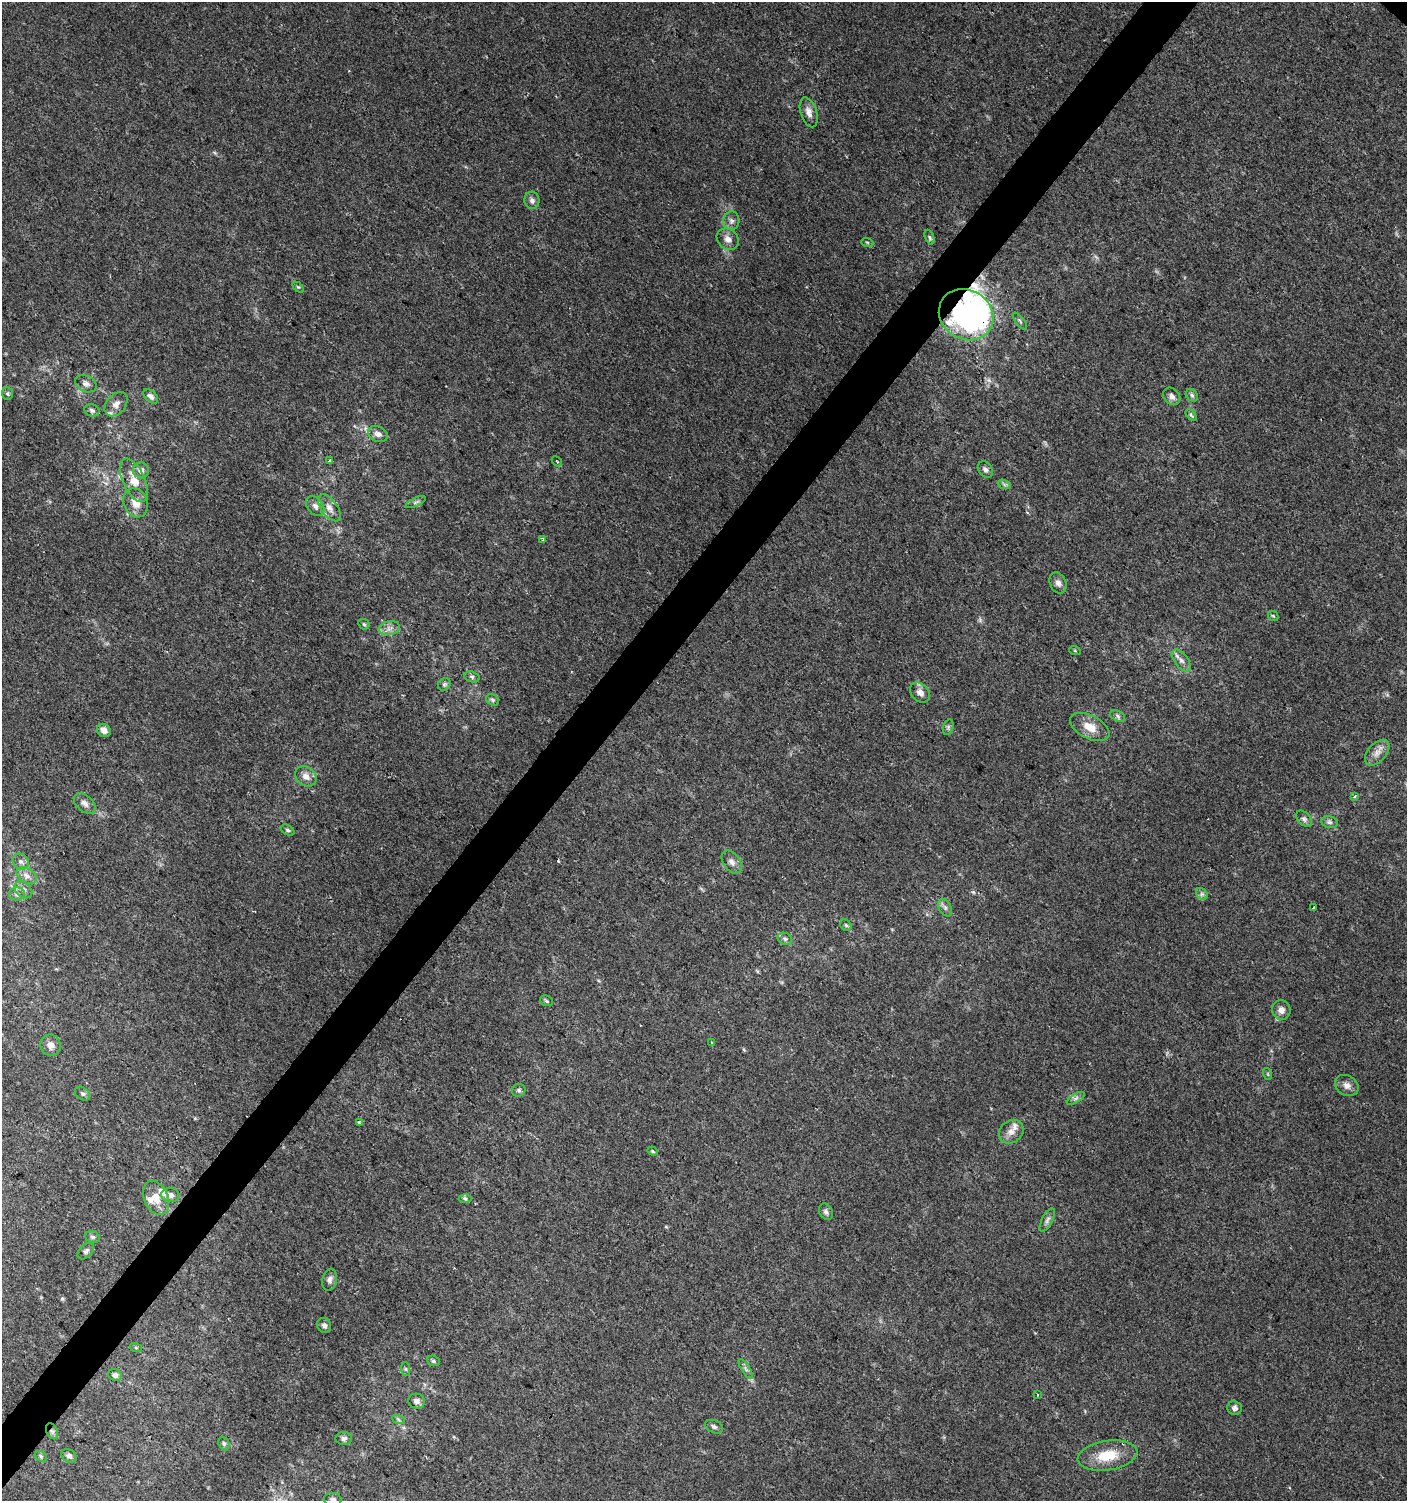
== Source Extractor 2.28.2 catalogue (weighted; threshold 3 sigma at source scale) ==
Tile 7 of 4 x 4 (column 3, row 2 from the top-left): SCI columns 3050-4454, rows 3005-4503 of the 6028 x 6010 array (HDU 1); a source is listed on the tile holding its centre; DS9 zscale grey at full resolution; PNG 1409 x 1503 px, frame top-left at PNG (2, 2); each listed source drawn as its Kron ellipse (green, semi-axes under 4 px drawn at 4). Shown black and unused: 4% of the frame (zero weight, under 2 of 3 exposures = <1% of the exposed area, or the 3 px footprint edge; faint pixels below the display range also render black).
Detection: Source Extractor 2.28.2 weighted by HDU 2 'WHT'; one run over the whole footprint, this tile lists its part. Background 0.0255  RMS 0.0047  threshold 0.0212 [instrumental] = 3 sigma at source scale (4.5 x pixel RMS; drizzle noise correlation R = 1.50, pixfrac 1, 0.0396/0.0396 arcsec/px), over >= 5 px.
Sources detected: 104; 1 inside a brighter object's white glare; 2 cosmic-ray / hot-pixel residue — neither listed nor drawn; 3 inside a brighter listed object's ellipse — not listed separately; the other 98 listed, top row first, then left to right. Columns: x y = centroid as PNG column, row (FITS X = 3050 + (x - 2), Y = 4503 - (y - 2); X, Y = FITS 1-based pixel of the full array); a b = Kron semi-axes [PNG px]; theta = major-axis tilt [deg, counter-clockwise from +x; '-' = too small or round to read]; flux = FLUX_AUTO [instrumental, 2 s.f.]
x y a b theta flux
809 112 15 8 -72 3.1
532 200 8 7 - 1.7
731 221 9 8 - 1.9
929 237 8 4 -68 1.1
728 239 12 10 -39 3.1
867 242 6 4 -19 0.56
298 287 6 4 -43 0.58
966 315 28 24 -32 97
1020 321 10 4 -51 0.98
86 384 11 8 -25 2.2
7 394 6 5 - 0.77
1192 395 7 5 -46 1.1
151 396 9 5 -43 1.8
1172 396 9 7 -46 2
116 404 14 9 50 3.5
92 410 7 6 - 1.2
1191 415 6 4 -46 0.68
378 434 10 7 -27 2.5
329 461 3 3 - 0.67
557 461 6 2 -45 0.41
141 470 8 7 - 2.9
985 470 9 6 -53 1.4
134 480 23 11 -66 7.3
1004 484 7 4 -19 0.96
416 502 11 4 24 1.1
136 503 15 12 -65 5.4
315 506 11 7 -52 2.3
329 508 16 8 -54 3.6
542 539 4 3 - 1.4
1058 583 11 8 -64 2.1
1273 616 6 4 -43 0.58
364 624 6 5 - 0.67
389 628 11 6 11 2.4
1075 651 6 3 -19 0.47
1181 660 13 6 -52 2.4
472 677 8 5 -18 1
444 684 7 5 43 0.87
920 692 11 8 -45 3
493 700 7 5 -37 0.92
1118 716 8 5 -29 1.1
948 727 8 5 75 1
1090 727 21 11 -27 6.7
104 730 7 6 - 2.9
1377 753 15 9 48 3.5
306 776 11 9 -36 3.5
1355 796 3 3 - 1.6
85 803 13 8 -41 2.4
1304 819 9 6 -49 1.4
1329 822 8 6 -16 1.4
288 830 7 5 -28 0.96
21 862 8 7 - 1.7
732 862 13 8 -54 2.3
27 876 11 7 -32 2.8
23 890 10 7 -43 2.3
17 894 8 6 2 1.5
1202 894 6 5 - 1.1
945 907 9 6 -63 1.5
1313 908 4 3 - 4
846 925 6 5 - 0.75
785 939 7 6 - 1.2
546 1001 6 5 - 0.88
1281 1010 10 9 - 2.9
711 1043 4 2 - 0.64
51 1045 11 10 - 3.1
1268 1074 6 3 -72 0.48
1347 1085 12 10 -32 3
519 1090 7 6 - 1.1
83 1094 8 6 -37 1.2
1076 1098 10 4 30 1.3
359 1122 4 3 - 1.5
1011 1132 13 11 39 3.9
653 1151 5 4 - 0.61
170 1195 9 7 -2 2.5
156 1198 18 12 -66 6.7
465 1198 6 4 -1 0.9
826 1212 9 6 -58 1.4
1047 1220 13 5 63 1.7
92 1237 7 5 -19 1
86 1251 10 6 46 1.3
330 1280 11 7 79 1.9
324 1325 7 6 - 1.7
136 1348 6 4 -19 0.56
433 1361 6 5 - 0.8
405 1369 7 4 -89 0.78
746 1369 11 4 -58 1.3
115 1375 7 5 -24 1.8
1037 1395 3 3 - 1.9
417 1401 8 7 - 2.2
1235 1408 7 6 - 1.7
398 1419 6 4 -20 0.79
714 1427 9 6 -26 1.3
52 1431 8 5 -64 1.4
344 1438 8 6 0 1.4
224 1443 7 5 -68 0.95
1107 1455 30 15 9 13
41 1456 7 5 -31 0.81
69 1456 8 6 -32 1.6
333 1500 9 7 -6 1.4
Overlapping masked pixels (flux is a lower limit): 2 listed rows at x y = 966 315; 52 1431
Isophote crosses this tile's border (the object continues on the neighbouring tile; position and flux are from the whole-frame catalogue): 1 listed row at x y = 333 1500